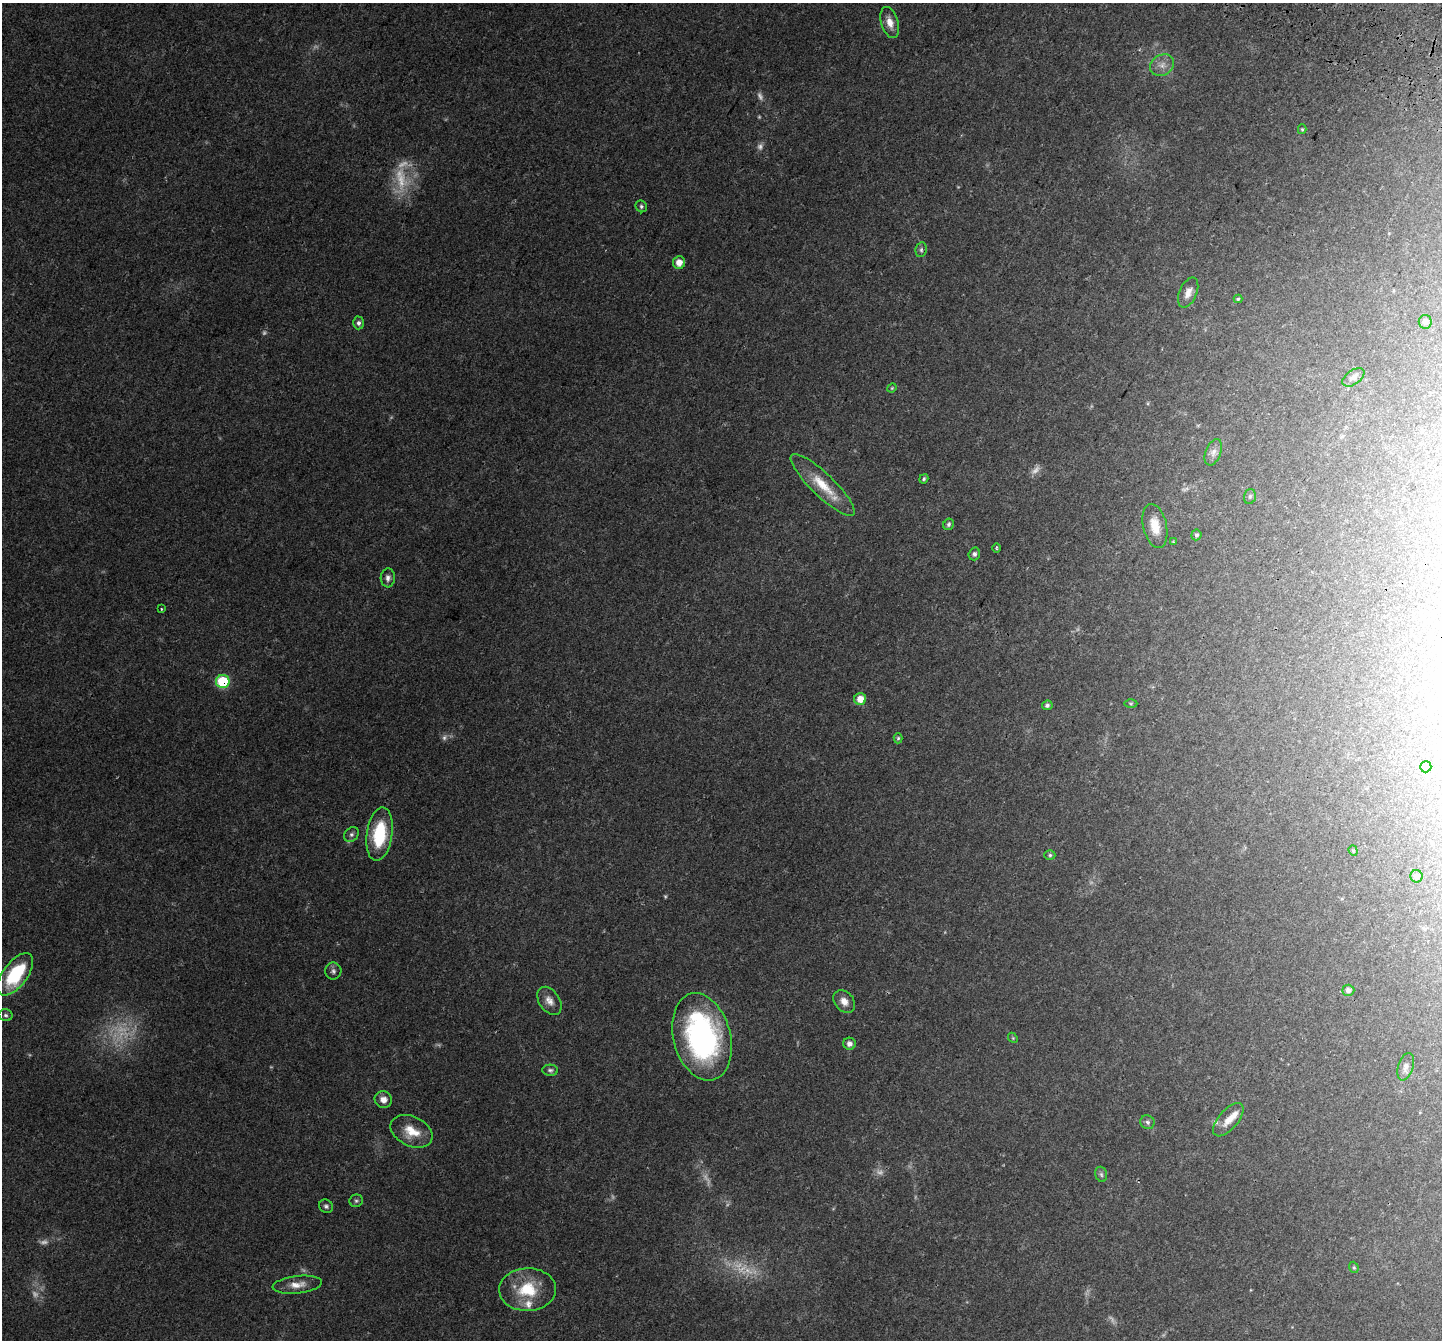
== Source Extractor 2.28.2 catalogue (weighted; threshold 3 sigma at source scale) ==
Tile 10 of 4 x 4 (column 2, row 3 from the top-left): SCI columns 1585-3024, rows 1752-3089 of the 6031 x 6114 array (HDU 1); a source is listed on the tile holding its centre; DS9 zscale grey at full resolution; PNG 1444 x 1342 px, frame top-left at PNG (2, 3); each listed source drawn as its Kron ellipse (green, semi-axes under 4 px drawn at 4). Shown black and unused: <1% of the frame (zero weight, under 3 of 4 exposures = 8% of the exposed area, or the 3 px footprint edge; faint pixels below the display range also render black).
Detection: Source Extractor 2.28.2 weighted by HDU 2 'WHT'; one run over the whole footprint, this tile lists its part. Background 0.0446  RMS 0.0039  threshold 0.0174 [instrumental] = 3 sigma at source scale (4.5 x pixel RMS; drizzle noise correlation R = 1.50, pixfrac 1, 0.0396/0.0396 arcsec/px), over >= 5 px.
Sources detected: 78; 20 too faint to see at this stretch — neither listed nor drawn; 2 inside a brighter listed object's ellipse — not listed separately; the other 56 listed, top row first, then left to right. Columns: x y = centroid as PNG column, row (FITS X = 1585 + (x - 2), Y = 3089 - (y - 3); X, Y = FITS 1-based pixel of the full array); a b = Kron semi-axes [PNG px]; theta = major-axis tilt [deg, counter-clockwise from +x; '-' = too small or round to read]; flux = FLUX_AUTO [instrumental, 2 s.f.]
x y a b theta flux
890 22 16 8 -73 3.5
1162 65 13 10 32 3.1
1302 129 5 4 - 0.46
641 206 6 5 - 0.7
921 250 7 5 78 0.8
679 263 6 6 - 3.2
1188 292 16 8 67 3
1238 299 4 4 - 0.46
1425 322 7 6 - 1.4
358 323 6 5 - 1.1
1353 377 12 7 35 2
892 388 5 4 - 0.37
1213 452 14 7 68 2
924 479 5 4 - 0.59
823 485 43 11 -44 11
1250 496 7 5 74 0.74
948 524 6 5 - 0.9
1155 526 22 11 -77 6.3
1196 535 5 5 - 0.83
1173 542 4 3 - 0.3
996 548 5 3 - 0.38
974 554 6 5 - 1.1
388 578 9 7 87 1.4
161 609 3 2 - 0.33
223 681 7 6 - 21
860 699 6 6 - 3.9
1131 703 6 4 1 0.53
1047 705 5 5 - 0.93
898 738 5 4 - 0.52
1426 767 5 5 - 6.7
380 834 27 13 82 19
351 835 8 6 44 1
1353 851 5 4 - 0.45
1050 855 5 5 - 0.6
1416 876 6 6 - 1.8
333 971 8 8 - 1.2
15 974 25 12 53 22
1348 990 6 5 - 1.6
549 1001 15 10 -55 2.9
844 1001 12 9 -48 3.1
6 1015 7 6 - 0.79
702 1037 44 28 -75 77
1013 1038 5 4 - 0.43
849 1044 6 6 - 1.7
1406 1067 14 7 72 2
550 1070 8 5 -3 0.87
383 1100 9 8 - 2.8
1228 1120 20 9 49 4.3
1147 1122 7 7 - 1
411 1131 22 14 -26 7.4
1101 1174 8 5 -74 0.83
356 1201 7 6 - 0.78
326 1206 7 6 - 0.9
1354 1267 6 4 -69 0.52
297 1285 25 8 6 4.1
528 1290 28 21 1 15
Overlapping masked pixels (flux is a lower limit): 1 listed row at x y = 223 681